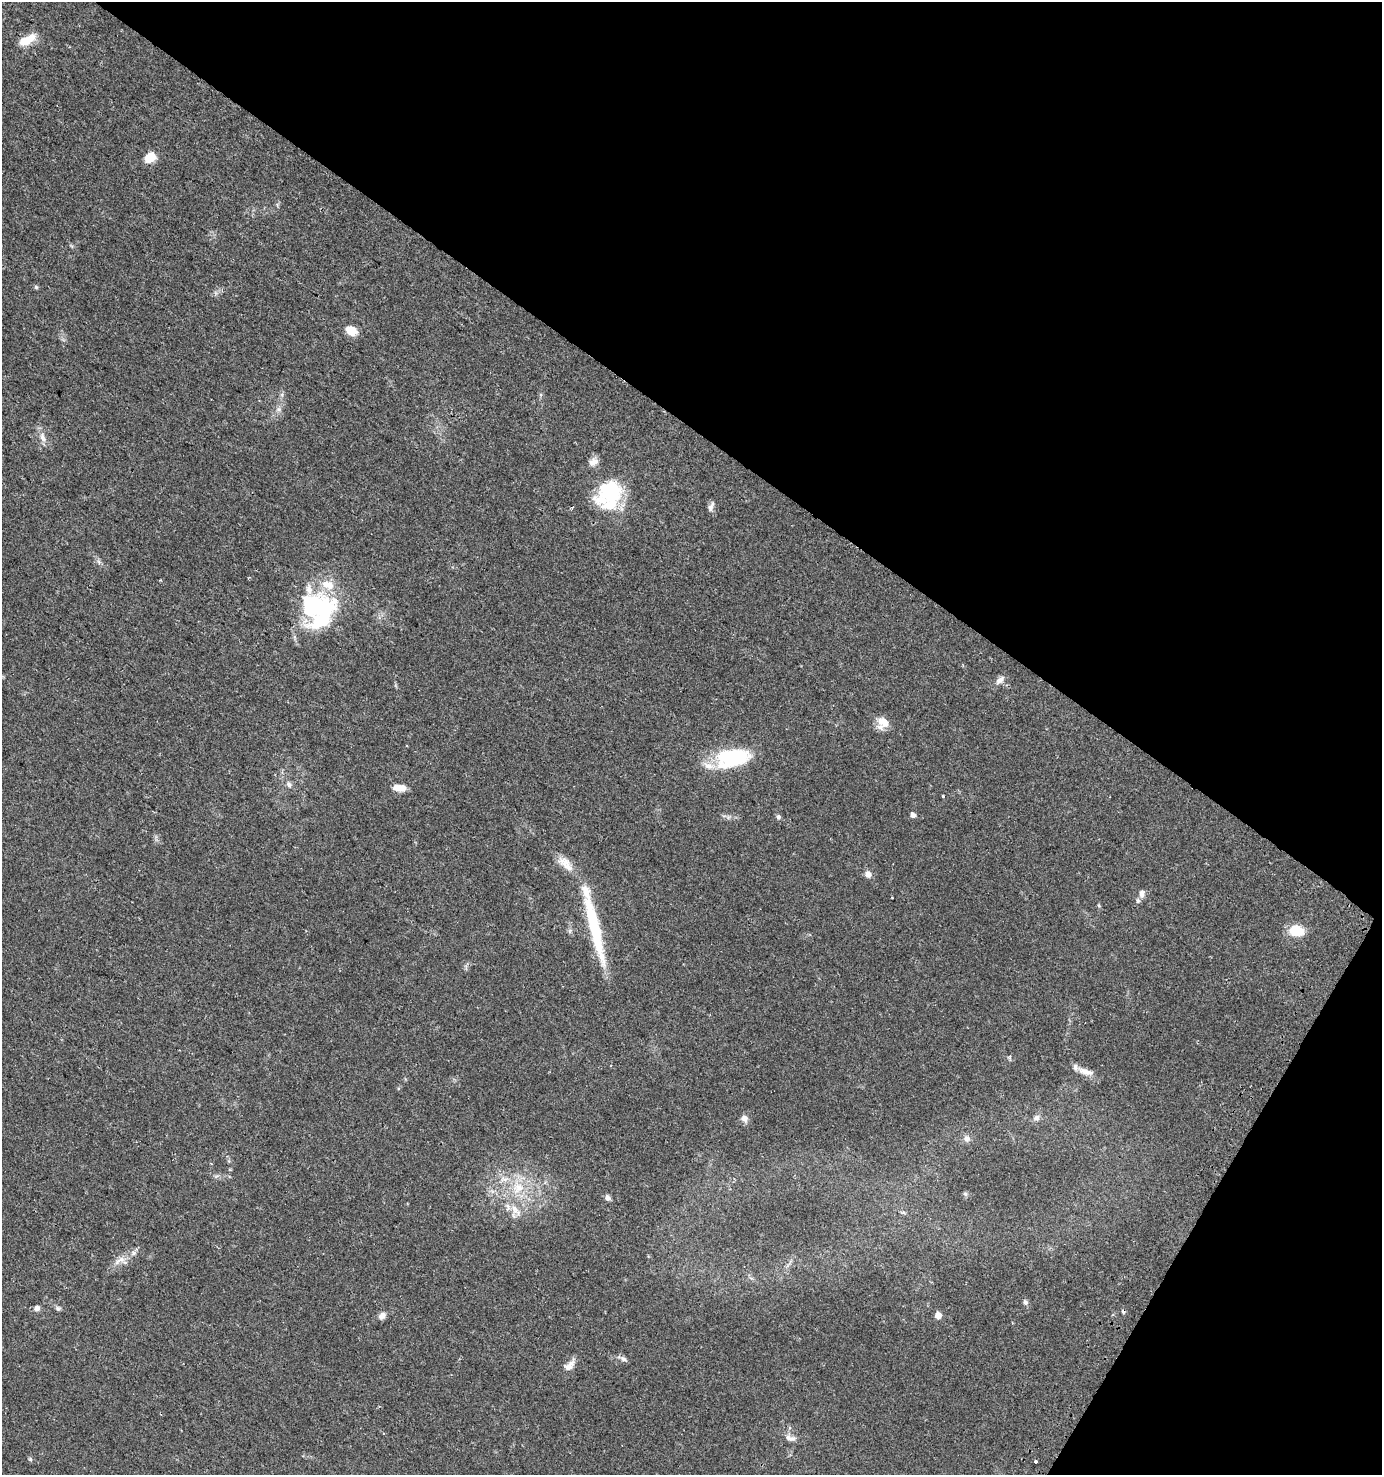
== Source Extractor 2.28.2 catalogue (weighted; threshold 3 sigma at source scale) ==
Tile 8 of 4 x 4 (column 4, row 2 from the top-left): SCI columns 4356-5735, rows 2973-4445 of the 6018 x 5937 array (HDU 1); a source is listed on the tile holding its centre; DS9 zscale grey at full resolution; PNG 1384 x 1477 px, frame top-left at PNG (2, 2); no overlay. Shown black and unused: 34% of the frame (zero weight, under 2 of 3 exposures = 2% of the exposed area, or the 3 px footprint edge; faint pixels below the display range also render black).
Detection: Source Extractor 2.28.2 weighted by HDU 2 'WHT'; one run over the whole footprint, this tile lists its part. Background 0.0616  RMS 0.0082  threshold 0.037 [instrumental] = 3 sigma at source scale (4.5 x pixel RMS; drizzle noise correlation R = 1.50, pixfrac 1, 0.0396/0.0396 arcsec/px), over >= 5 px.
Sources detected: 60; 6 inside a brighter object's white glare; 1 cosmic-ray / hot-pixel residue — not listed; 8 inside a brighter listed object's ellipse — not listed separately; the other 45 listed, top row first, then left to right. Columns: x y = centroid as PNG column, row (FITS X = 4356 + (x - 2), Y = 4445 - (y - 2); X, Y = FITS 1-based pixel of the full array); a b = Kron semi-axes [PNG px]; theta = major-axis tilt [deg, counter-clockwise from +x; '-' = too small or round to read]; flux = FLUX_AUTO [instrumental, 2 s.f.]
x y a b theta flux
27 40 21 9 27 14
150 157 11 8 34 15
36 287 5 5 - 1.1
351 330 13 9 -24 11
279 409 7 7 - 3
43 437 15 8 -70 5.9
606 492 34 22 -56 39
572 507 4 3 - 1.6
710 508 10 7 80 3.3
99 562 7 4 -71 1.7
320 604 38 34 89 63
1000 680 14 8 42 4.4
883 722 18 11 -34 9.8
732 757 36 18 9 63
289 785 9 6 -67 2.6
399 788 14 7 -3 9.6
943 796 3 3 - 3.7
913 815 5 4 - 4
778 817 7 5 -59 2.1
565 863 26 11 -42 11
868 874 7 7 - 5
1142 894 10 7 89 3.8
1099 906 5 4 - 0.96
593 922 92 13 -75 57
1296 931 14 10 -8 22
1085 1072 24 8 -17 7.7
744 1118 10 8 -61 4.1
1036 1118 9 8 - 3.2
967 1139 9 9 - 3.9
518 1188 20 18 36 24
965 1194 6 5 - 1.4
608 1198 6 6 - 3.8
515 1210 24 10 -51 12
903 1212 6 4 -1 1.2
120 1260 20 9 25 8.2
1025 1302 7 6 - 2.3
37 1308 6 6 - 3.3
58 1308 6 6 - 1.7
938 1315 5 5 - 9.3
382 1316 9 7 37 4.1
624 1359 11 6 -34 2.6
569 1365 18 9 47 6.4
790 1438 16 8 -14 5.1
30 1459 5 5 - 1.3
1035 1461 3 3 - 3.4